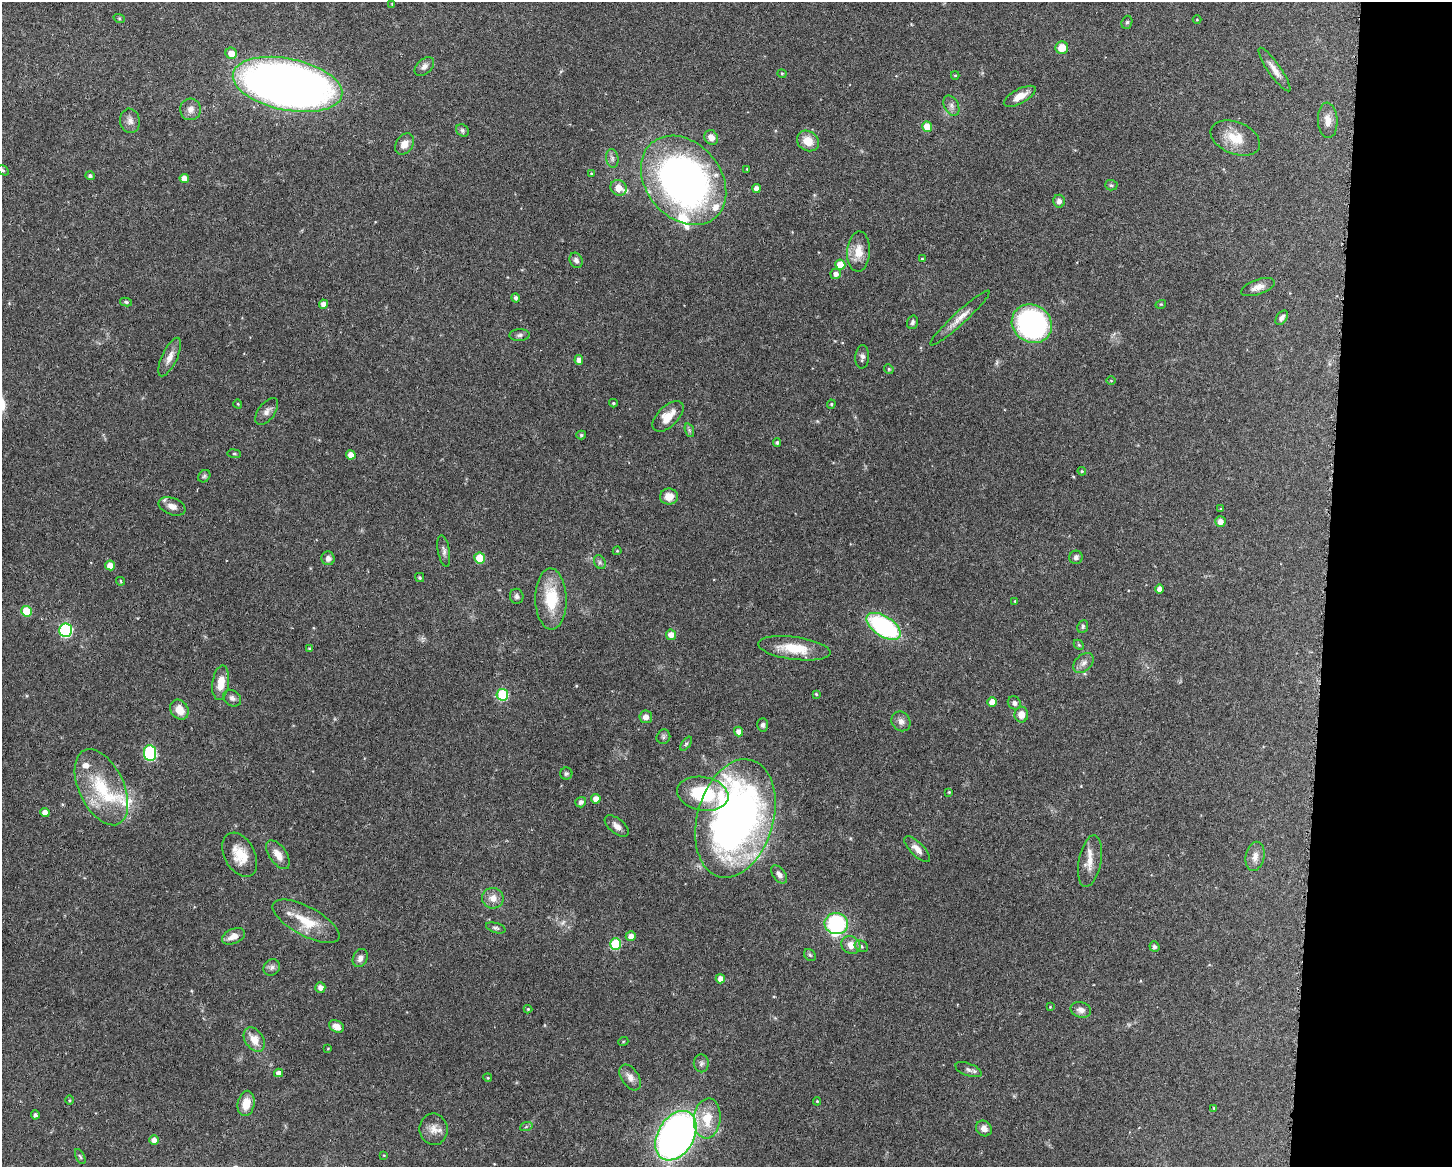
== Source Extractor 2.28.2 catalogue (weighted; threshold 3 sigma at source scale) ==
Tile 9 of 3 x 4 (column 3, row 3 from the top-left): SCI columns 3011-4460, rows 1167-2331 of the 4683 x 4661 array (HDU 1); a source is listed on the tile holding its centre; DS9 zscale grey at full resolution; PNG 1454 x 1169 px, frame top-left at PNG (2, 2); each listed source drawn as its Kron ellipse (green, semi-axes under 4 px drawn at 4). Shown black and unused: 9% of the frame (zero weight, under 3 of 6 exposures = <1% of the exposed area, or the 3 px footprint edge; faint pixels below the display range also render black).
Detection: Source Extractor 2.28.2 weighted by HDU 2 'WHT'; one run over the whole footprint, this tile lists its part. Background 0.143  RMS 0.0038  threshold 0.0156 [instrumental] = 3 sigma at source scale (4.09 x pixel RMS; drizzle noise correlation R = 1.36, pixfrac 0.8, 0.05/0.05 arcsec/px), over >= 5 px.
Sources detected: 171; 1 too faint to see at this stretch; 1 inside a brighter object's white glare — neither listed nor drawn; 8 inside a brighter listed object's ellipse — not listed separately; the other 161 listed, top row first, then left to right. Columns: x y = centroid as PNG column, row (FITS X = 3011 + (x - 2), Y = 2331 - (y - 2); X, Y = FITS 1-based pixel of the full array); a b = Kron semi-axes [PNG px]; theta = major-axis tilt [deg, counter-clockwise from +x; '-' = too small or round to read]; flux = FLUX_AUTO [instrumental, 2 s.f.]
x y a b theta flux
392 4 3 3 - 0.25
119 18 6 3 -19 0.4
1197 19 4 3 - 0.27
1127 22 7 5 71 0.64
1062 48 6 6 - 5.1
231 53 5 5 - 3.8
424 66 11 7 42 1.6
1274 70 26 6 -55 3
782 74 4 4 - 0.36
955 75 4 4 - 0.33
288 84 56 26 -11 260
1020 96 18 7 29 3.7
951 106 11 7 -61 1.5
190 109 11 10 - 2.1
1328 120 18 10 -86 3.3
130 121 12 10 -80 1.9
927 127 5 5 - 6.6
462 130 7 5 -47 0.9
711 137 7 6 - 2.6
1235 138 26 16 -22 7.6
808 141 11 9 -32 4.7
404 144 11 8 57 2.8
612 158 9 6 -81 1.1
747 169 3 3 - 0.25
3 170 6 4 -32 0.5
591 174 4 3 - 0.28
90 176 4 4 - 0.77
184 178 4 4 - 2.5
684 180 49 37 -50 170
1111 185 6 5 - 0.64
618 188 8 7 - 3.4
756 188 4 4 - 1.8
1059 201 6 6 - 1.5
859 252 20 11 87 5.2
922 259 3 3 - 0.31
576 260 8 6 -63 1.1
840 265 5 5 - 6.2
836 274 5 5 - 1.4
1258 287 17 7 19 2.7
515 298 4 4 - 0.94
126 302 6 4 -11 0.57
323 304 4 4 - 2.1
1161 304 5 3 - 0.32
960 318 40 6 42 3.9
1282 318 8 5 53 1.3
912 322 7 5 73 0.9
1032 324 21 18 -35 62
520 335 10 6 2 0.97
170 357 21 7 64 3
862 357 11 7 86 1.3
579 360 5 4 - 1.8
889 369 5 4 - 0.48
1111 381 5 3 - 0.32
613 403 4 3 - 0.46
238 404 4 3 - 0.27
831 404 4 4 - 0.4
267 411 15 8 53 2.1
668 416 19 10 44 5.5
689 430 7 4 -72 0.64
581 435 5 4 - 0.56
777 443 4 4 - 0.7
234 454 6 3 -7 0.41
351 455 4 4 - 2.7
1082 471 4 4 - 0.39
204 476 7 5 46 0.73
669 497 9 8 - 3.7
172 506 14 8 -21 2.4
1220 509 3 2 - 0.35
1220 522 5 5 - 2.6
444 551 16 6 -80 1.4
617 551 4 4 - 0.33
1076 557 6 6 - 1.1
328 558 7 6 - 1.8
480 558 5 5 - 8.1
600 562 7 5 -62 0.78
110 565 5 5 - 3.4
420 578 4 4 - 0.56
121 581 4 3 - 0.43
1160 589 4 4 - 2.2
517 596 7 6 - 0.94
551 599 31 15 -89 14
1015 601 4 3 - 0.32
27 611 5 5 - 9.3
884 626 19 10 -33 46
1083 626 6 5 - 0.64
65 630 7 6 - 47
671 635 5 5 - 2.6
1079 645 6 4 -44 0.48
794 648 36 11 -8 10
310 649 3 3 - 0.55
1084 663 12 8 42 1.9
221 683 17 8 82 5.4
816 694 3 3 - 0.34
502 695 6 5 - 25
232 698 10 7 -38 1.2
992 702 4 4 - 3
1014 703 7 6 - 1.1
179 710 10 8 -54 4.1
1021 715 8 7 - 3.2
646 717 6 6 - 1.9
901 721 10 9 - 1.8
763 725 6 5 - 0.94
739 731 5 4 - 2
663 737 7 6 - 0.8
686 744 8 4 54 0.6
150 753 8 6 -84 40
566 774 6 6 - 0.82
101 787 40 22 -65 20
949 792 4 4 - 0.39
703 794 26 17 -10 20
596 799 5 4 - 2.4
581 802 5 5 - 1
45 812 5 4 - 2.4
735 818 61 38 74 210
617 826 14 7 -39 2.2
917 849 17 6 -45 2.5
240 855 24 15 -61 7.5
278 855 16 8 -55 3.7
1255 856 15 9 78 2.6
1090 861 26 11 79 4.4
779 874 10 6 -52 1.4
493 898 11 10 - 3
306 921 37 14 -28 10
836 924 12 10 -10 29
496 928 10 5 -16 0.85
233 936 12 7 25 3
631 936 5 5 - 2.1
615 944 5 5 - 18
851 945 10 8 -36 3.2
861 946 7 5 -29 0.72
1154 947 5 5 - 0.93
810 955 7 5 -46 0.61
360 958 9 7 63 1.6
272 967 9 7 47 1.2
720 979 4 4 - 2.2
320 987 5 5 - 1.8
1050 1007 4 3 - 0.27
528 1009 4 4 - 0.41
1081 1010 10 7 -15 2
336 1026 8 5 -30 2.2
254 1039 13 9 -58 4.5
623 1042 5 3 - 0.31
328 1049 4 2 - 0.26
701 1063 9 7 -87 1.1
968 1070 14 6 -20 1.3
279 1073 4 4 - 1.9
630 1077 14 8 -56 2.5
488 1078 4 3 - 0.35
69 1100 5 3 - 0.33
817 1101 4 4 - 0.36
246 1103 13 8 79 5
1214 1108 4 3 - 0.35
35 1115 4 4 - 0.97
707 1118 20 13 84 8.7
526 1127 6 4 19 0.54
984 1128 8 7 - 1.8
433 1129 16 14 -81 3.5
676 1136 27 18 59 170
154 1140 5 4 - 2.5
384 1155 4 3 - 0.31
80 1156 8 4 -62 0.56
Isophote crosses this tile's border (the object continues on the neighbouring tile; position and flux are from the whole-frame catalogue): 1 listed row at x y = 676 1136